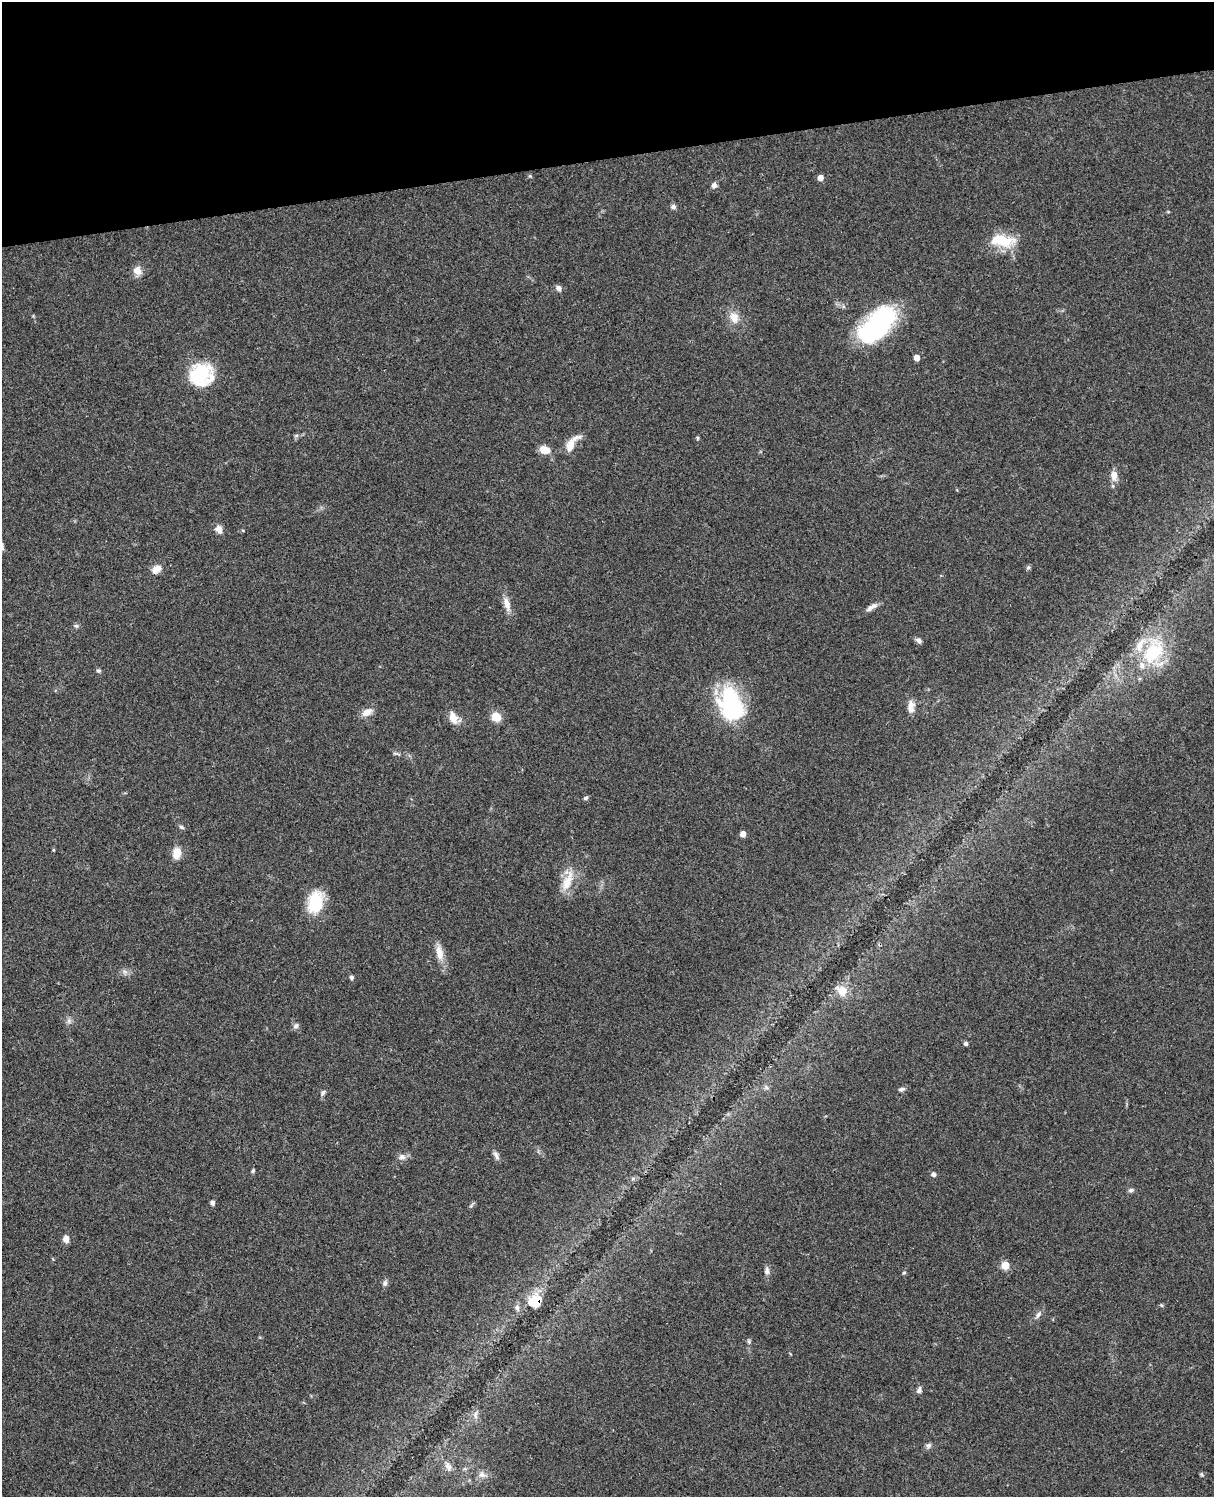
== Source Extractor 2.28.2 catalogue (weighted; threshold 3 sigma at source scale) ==
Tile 3 of 4 x 3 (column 3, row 1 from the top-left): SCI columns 2545-3756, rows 3269-4763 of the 5087 x 4927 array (HDU 1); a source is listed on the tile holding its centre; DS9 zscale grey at full resolution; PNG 1216 x 1499 px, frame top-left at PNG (2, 2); no overlay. Shown black and unused: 10% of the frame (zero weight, under 3 of 4 exposures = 6% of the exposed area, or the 3 px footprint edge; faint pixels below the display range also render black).
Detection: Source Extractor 2.28.2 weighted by HDU 2 'WHT'; one run over the whole footprint, this tile lists its part. Background 0.103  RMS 0.0065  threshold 0.0292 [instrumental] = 3 sigma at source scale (4.5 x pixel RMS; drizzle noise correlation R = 1.50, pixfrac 1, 0.05/0.05 arcsec/px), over >= 5 px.
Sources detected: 74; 3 inside a brighter listed object's ellipse — not listed separately; the other 71 listed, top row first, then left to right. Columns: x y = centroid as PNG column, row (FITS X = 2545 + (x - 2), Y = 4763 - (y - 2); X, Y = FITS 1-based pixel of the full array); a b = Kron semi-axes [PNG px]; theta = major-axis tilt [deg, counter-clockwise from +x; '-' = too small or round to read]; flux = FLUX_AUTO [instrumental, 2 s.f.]
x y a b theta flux
530 176 6 4 -44 0.78
820 178 5 4 - 5.4
714 185 7 6 - 2.4
673 207 7 6 - 1.8
1168 212 5 3 - 0.56
1002 240 33 14 -5 20
137 270 11 10 - 5.1
558 288 8 6 -44 2.3
734 317 16 12 -61 7.5
878 324 39 18 46 120
917 358 4 4 - 6
201 375 25 23 34 41
697 438 6 4 -90 0.73
572 444 26 9 54 9.2
544 450 12 9 -14 6.7
1114 475 12 8 -87 5.4
219 529 9 8 - 3.9
1028 567 6 5 - 1.1
156 569 12 8 29 5
507 604 20 8 -76 5.7
871 607 17 6 33 3.6
76 626 6 5 - 1.2
918 640 8 5 -25 2
1153 652 37 24 59 39
99 671 6 5 - 1.2
731 704 40 27 -69 58
911 707 16 9 -90 5.5
367 712 14 8 29 5.3
496 716 8 7 - 12
453 717 13 8 -69 8
586 798 6 5 - 1.2
181 827 7 5 -19 1.3
743 834 5 4 - 5.6
54 850 5 3 - 0.64
177 853 13 9 85 7.6
567 880 33 13 74 13
315 902 26 17 73 24
439 952 22 9 -80 7.3
125 972 7 4 -19 1.7
351 977 5 5 - 1.3
842 991 13 11 -41 8.4
69 1021 8 6 70 2
296 1026 8 6 55 2
966 1043 4 4 - 1.7
766 1087 8 5 -31 1.5
902 1089 9 5 13 1.7
323 1093 9 5 58 1.5
496 1155 13 5 -64 2.3
402 1157 9 8 - 3
253 1171 5 4 - 0.95
934 1174 5 4 - 2.2
633 1178 6 4 20 1.1
1131 1190 8 5 10 1.4
212 1203 6 5 - 1.7
66 1239 9 8 - 3.2
1005 1265 5 5 - 21
767 1271 11 6 -90 2.4
904 1273 5 3 - 0.73
385 1283 7 7 - 2
535 1301 15 14 - 14
1161 1305 5 4 - 0.78
517 1308 10 5 -66 1.9
1038 1315 12 5 56 2.5
749 1341 7 5 -71 1.1
919 1390 9 6 69 2
475 1415 13 4 90 2
928 1445 8 6 24 1.9
448 1467 12 7 -64 3.5
465 1469 6 4 -18 0.91
1201 1474 6 4 -71 0.84
482 1475 11 9 -31 3.5
Overlapping masked pixels (flux is a lower limit): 1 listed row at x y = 535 1301